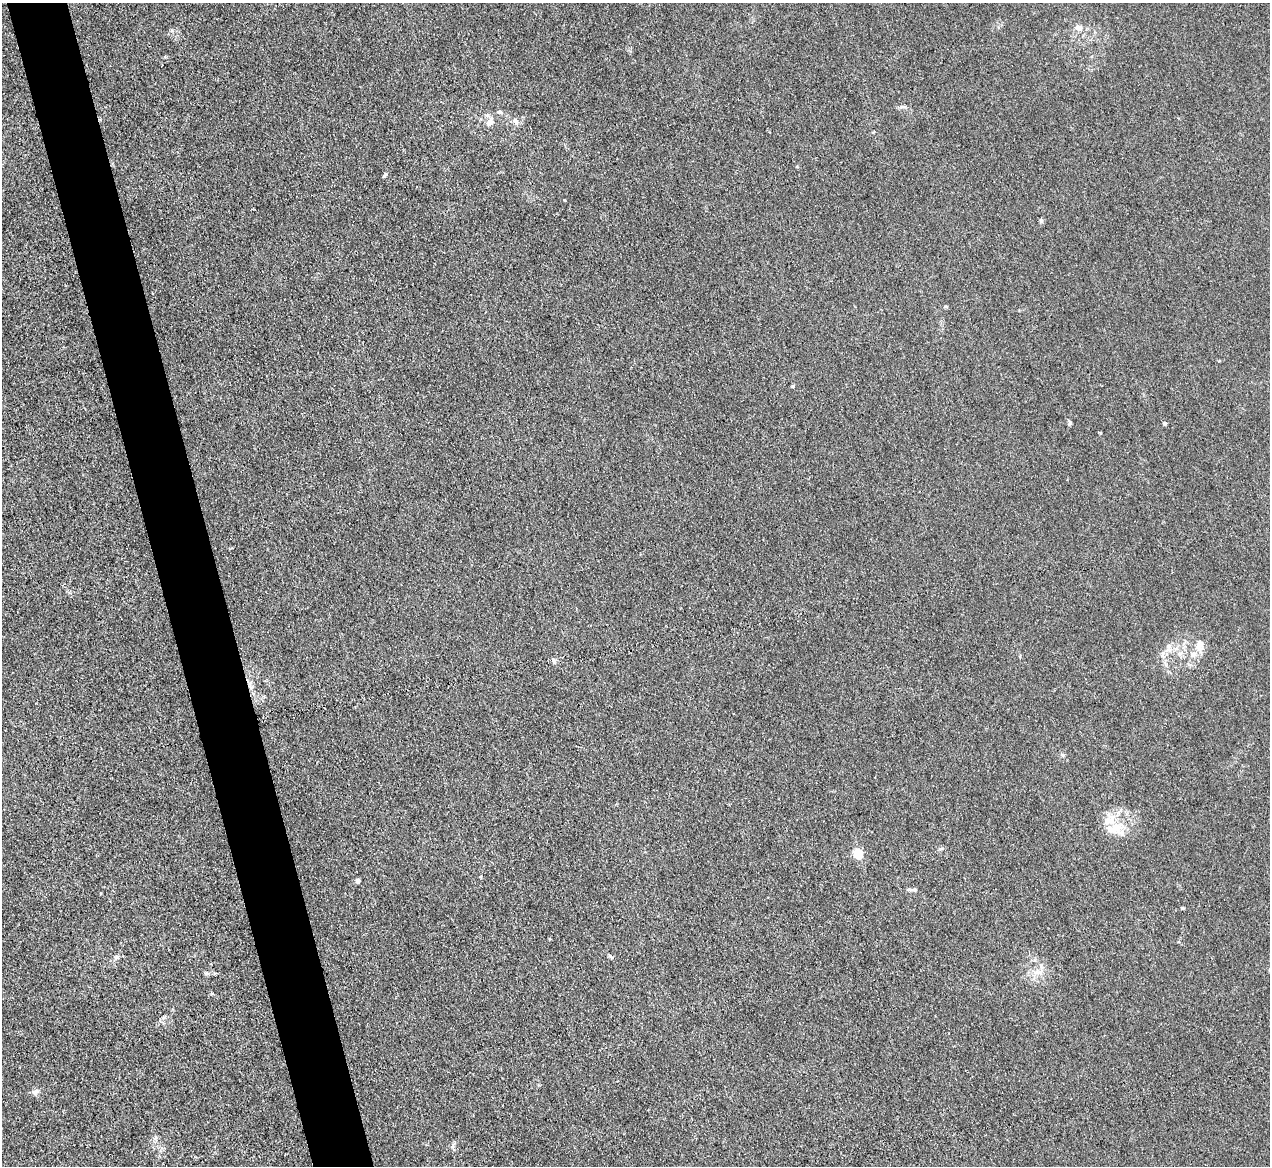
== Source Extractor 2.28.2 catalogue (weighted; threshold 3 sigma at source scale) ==
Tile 11 of 4 x 4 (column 3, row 3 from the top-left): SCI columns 2539-3806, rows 1306-2469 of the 5075 x 5060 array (HDU 1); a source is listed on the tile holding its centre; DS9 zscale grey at full resolution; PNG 1272 x 1168 px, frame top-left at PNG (2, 3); no overlay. Shown black and unused: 5% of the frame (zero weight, under 3 of 4 exposures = <1% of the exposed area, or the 3 px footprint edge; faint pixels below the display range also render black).
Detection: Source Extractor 2.28.2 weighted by HDU 2 'WHT'; one run over the whole footprint, this tile lists its part. Background 0.0195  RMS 0.0047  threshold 0.021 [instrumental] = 3 sigma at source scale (4.5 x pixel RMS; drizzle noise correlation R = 1.50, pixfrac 1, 0.05/0.05 arcsec/px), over >= 5 px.
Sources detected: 29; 3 inside a brighter listed object's ellipse — not listed separately; the other 26 listed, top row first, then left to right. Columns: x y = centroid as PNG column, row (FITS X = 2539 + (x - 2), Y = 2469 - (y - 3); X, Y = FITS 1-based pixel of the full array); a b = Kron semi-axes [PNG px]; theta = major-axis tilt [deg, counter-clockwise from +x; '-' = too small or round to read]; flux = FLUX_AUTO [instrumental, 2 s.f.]
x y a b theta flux
1079 27 11 7 -5 2.5
902 107 9 4 -7 1.1
500 112 8 5 -26 0.93
490 122 10 8 67 2.9
516 122 11 6 -64 1.6
385 175 7 3 33 0.71
946 307 6 3 -20 0.5
793 386 5 3 - 0.59
1070 423 6 4 47 0.68
1165 423 4 3 - 0.81
1199 645 16 10 84 4.3
1169 646 10 6 72 2
1163 653 7 6 - 1.6
554 661 8 5 -78 1.2
250 683 7 4 53 0.95
1062 755 6 5 - 0.75
1116 829 21 11 33 8.1
941 849 6 4 -1 0.73
858 853 5 5 - 28
358 881 5 4 - 1.7
913 890 13 5 -1 1.2
1183 908 4 3 - 0.49
611 956 8 3 -45 0.65
117 957 7 5 21 1.1
1038 972 14 7 4 3.5
35 1092 11 8 37 1.6
Overlapping masked pixels (flux is a lower limit): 1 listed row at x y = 250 683
Unlisted compact peaks at least as high as the median listed source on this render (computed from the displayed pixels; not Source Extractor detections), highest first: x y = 564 200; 1041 221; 452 1147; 206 973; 1100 433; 212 993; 172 30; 164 1017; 1219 361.